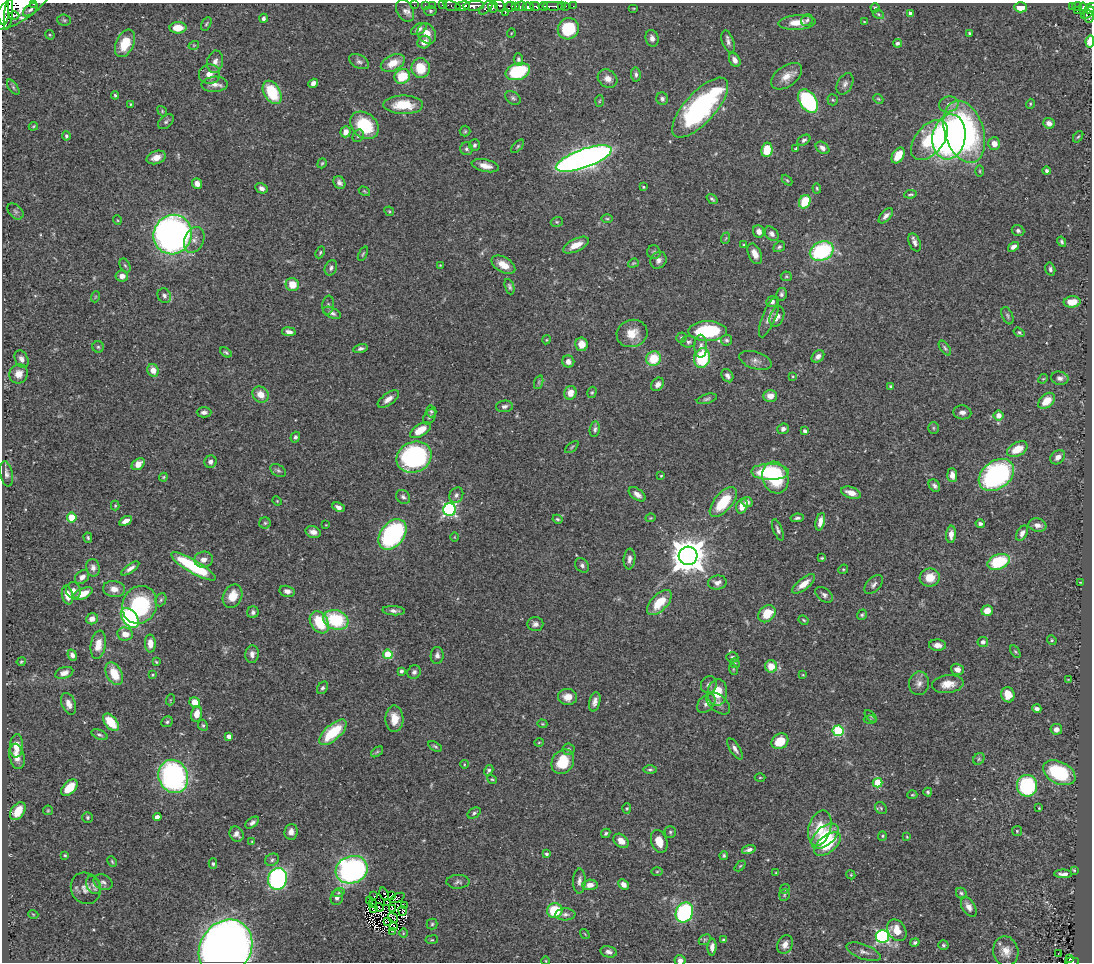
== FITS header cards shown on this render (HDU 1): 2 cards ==
NAXIS1  =                 1090
NAXIS2  =                  960

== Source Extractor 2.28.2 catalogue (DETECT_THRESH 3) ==
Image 1090 x 960 px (HDU 1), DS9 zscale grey, 1 PNG px = 1 image px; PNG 1094 x 964 px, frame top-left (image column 1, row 960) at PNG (2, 3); each listed source drawn as its Kron ellipse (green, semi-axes under 4 px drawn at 4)
Background 0.437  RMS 0.021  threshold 0.0617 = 3 sigma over >= 5 px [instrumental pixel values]
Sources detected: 472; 7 with non-positive FLUX_AUTO (blend fragments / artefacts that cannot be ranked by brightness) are neither listed nor drawn; the other 465 listed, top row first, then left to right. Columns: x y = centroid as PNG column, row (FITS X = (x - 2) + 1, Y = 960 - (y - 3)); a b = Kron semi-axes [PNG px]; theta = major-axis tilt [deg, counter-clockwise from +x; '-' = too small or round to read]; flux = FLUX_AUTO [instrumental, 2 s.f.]
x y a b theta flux
34 4 3 2 - 75
414 5 2 2 - 6.8
425 5 2 2 - 5.4
432 5 2 2 - 8.2
442 5 3 2 - 15
22 6 36 13 35 2300
452 6 9 4 -16 30
463 6 7 4 7 440
474 6 10 5 5 590
500 6 7 4 -63 150
516 6 3 3 - 51
521 6 6 4 3 86
535 6 5 3 - 130
543 6 4 3 - 150
553 6 10 3 -1 330
562 6 3 2 - 37
565 6 3 3 - 26
573 6 2 2 - 4.1
1077 6 5 3 - 77
486 7 9 4 46 97
493 7 6 4 -74 140
510 7 5 5 - 73
528 7 5 4 - 390
1020 7 6 5 - 23
1072 7 3 2 - 15
1083 7 4 3 - 48
3 8 17 6 90 1400
634 8 5 3 - 1.2
875 8 4 4 - 2.1
1090 8 6 4 37 140
30 10 8 5 41 4.1
405 11 12 8 -61 6.5
430 11 6 5 - 2.2
1077 11 2 2 - 3.9
8 13 16 4 83 960
505 13 3 2 - 6.5
910 13 4 3 - 4.7
1088 13 7 3 41 160
878 14 6 4 -32 1.8
14 15 5 2 - 120
1089 16 6 4 -88 130
263 18 4 4 - 4.1
64 20 7 5 -4 2.9
807 20 6 5 - 3.1
797 22 18 7 3 21
864 22 3 3 - 1.3
206 24 7 4 60 2.1
178 28 8 6 1 23
419 29 8 5 29 5.5
568 29 11 10 - 74
427 33 11 8 -58 13
511 33 5 3 - 1.1
970 33 4 3 - 3.6
50 35 5 4 - 1.6
652 38 8 6 -73 6.3
1090 41 6 4 82 17
424 42 7 6 - 13
728 42 11 5 -71 5.8
125 43 14 9 64 36
898 43 4 3 - 3
194 45 5 3 - 1.3
518 59 6 4 -85 3.1
735 60 7 5 -60 7.3
215 62 11 8 80 7.9
359 62 11 6 -27 4.7
393 63 13 7 25 22
421 68 10 9 - 32
518 72 12 8 18 100
210 74 10 10 - 13
636 74 7 5 -84 3.9
402 76 8 7 - 48
787 76 17 10 36 16
608 79 10 8 -36 11
313 83 5 4 - 6.1
215 84 13 7 3 9.8
845 84 11 7 61 5.8
13 87 9 4 -55 3
272 92 12 8 -60 63
115 95 4 3 - 1.9
513 98 8 6 -37 3.3
662 99 6 6 - 4.3
878 99 5 4 - 1.6
833 100 5 5 - 2
599 101 6 4 87 1.7
808 101 13 8 -56 190
131 104 4 3 - 1.5
949 104 10 8 10 7.6
1030 104 5 3 - 1.4
403 105 20 9 0 38
700 108 38 15 48 280
162 111 6 4 -51 2
166 122 9 6 42 3.6
1049 123 6 5 - 7
364 125 16 12 -41 68
33 126 5 3 - 1.5
465 131 5 5 - 2.1
346 132 5 5 - 10
964 132 32 19 -72 260
66 136 4 4 - 2.7
358 136 6 5 - 2.7
949 137 22 16 80 610
1078 137 6 4 53 2
804 140 7 5 33 3.4
929 140 23 14 50 64
994 144 6 6 - 12
474 145 6 5 - 3.2
518 146 8 4 48 2.4
822 148 7 5 -37 6.7
466 149 6 6 - 3.4
796 149 4 3 - 2.1
767 150 7 5 83 35
898 155 9 5 58 23
156 157 10 6 19 11
584 158 29 9 20 1000
322 163 5 3 - 1.6
485 166 14 6 -12 12
980 171 6 4 -89 1.7
1047 171 4 4 - 3.2
787 180 6 4 -45 1.7
339 183 7 5 -54 5
197 184 5 5 - 7.8
643 187 3 3 - 1.5
261 188 6 5 - 5.3
817 188 5 4 - 1.8
364 191 6 3 -32 1.6
910 194 6 3 8 2.1
712 199 6 4 -37 2.5
805 202 7 5 65 39
15 211 9 6 -45 3.1
389 211 5 4 - 1.6
886 216 9 5 48 5.9
607 219 6 3 -1 1.7
117 220 5 3 - 1.2
557 222 6 4 18 2
1018 230 6 5 - 4
759 231 6 5 - 8.9
772 234 8 6 -48 5.6
173 235 20 19 - 730
726 238 6 3 71 1.5
194 240 13 9 67 10
915 242 9 5 -68 5.7
1062 242 5 4 - 2.4
576 245 14 6 26 18
744 245 3 3 - 1.4
779 247 6 5 - 2.7
1013 247 6 4 37 6.9
822 251 12 9 23 140
320 252 6 4 64 1.9
654 252 7 6 - 3.3
363 254 8 3 65 1.7
755 254 11 6 -66 12
658 260 9 7 50 6.3
633 263 5 4 - 1.6
125 265 7 5 -61 2.6
440 265 4 3 - 1.1
503 265 13 7 -31 17
331 268 8 6 65 4.1
1050 269 6 5 - 3.2
122 276 6 5 - 8.1
786 276 5 5 - 1.8
292 284 7 6 - 23
510 287 8 4 -71 2.9
781 294 6 5 - 3.4
164 296 7 6 - 4.8
95 297 5 3 - 1.2
772 302 6 5 - 4.4
1072 302 8 5 3 18
328 305 9 5 83 3.4
332 313 10 5 -25 5.4
1007 316 9 5 -68 2.9
769 317 21 6 68 11
777 317 10 7 67 8.9
708 331 19 10 0 110
289 332 7 4 -8 6.2
1019 332 6 4 -34 2.3
632 333 15 13 14 22
682 338 5 5 - 2.2
546 340 4 3 - 1.4
726 340 5 5 - 2.7
688 342 8 6 2 3.4
581 344 7 6 - 15
701 346 11 6 89 7.3
98 347 5 5 - 2.6
360 348 7 4 12 3.7
945 348 8 4 -54 2.8
226 352 6 4 -36 2.3
818 356 7 5 42 6.6
702 358 10 8 78 83
22 359 9 6 -63 6.8
654 359 7 7 - 41
755 360 17 8 -17 8.3
568 362 6 6 - 8.1
153 370 6 5 - 14
19 374 10 9 - 12
727 376 7 5 -56 4.8
793 376 4 3 - 1.3
1060 378 9 6 -12 5.5
1043 379 5 4 - 1.4
539 382 7 4 72 2.4
658 384 7 5 50 8
890 386 4 3 - 1.7
592 392 6 4 74 2.1
570 393 7 6 - 15
261 394 9 7 -45 16
770 396 7 6 - 11
388 399 12 6 36 10
707 399 10 4 16 3.5
1047 401 10 6 42 22
504 406 8 6 4 4
431 411 6 5 - 2.3
204 412 7 5 -1 4.3
962 412 9 7 -4 6.4
998 415 5 5 - 14
430 417 8 5 61 3.5
933 428 6 5 - 2.4
595 429 8 5 82 3.5
783 429 6 5 - 4.5
420 430 12 6 33 25
805 431 4 4 - 4
295 437 5 5 - 3.2
572 447 8 4 37 1.9
1017 449 11 7 28 24
414 457 18 15 26 230
1058 457 8 6 41 8.5
210 462 6 6 - 5.2
138 464 7 5 38 14
278 470 8 5 -35 3.3
770 472 19 8 -1 130
6 474 13 6 -79 5.4
952 475 7 5 -85 8.5
996 475 19 14 36 260
661 476 4 3 - 1.6
163 477 4 3 - 1.5
775 478 16 12 -71 67
934 486 7 5 -54 4.2
851 493 10 5 -18 13
637 494 9 5 -36 7.7
456 495 8 6 60 5
403 497 8 6 -45 4.2
277 501 5 4 - 1.3
723 502 18 9 50 51
747 502 6 5 - 5.2
115 506 5 4 - 1.6
742 506 8 5 72 15
338 507 6 4 -24 5.7
450 510 6 6 - 280
72 517 5 5 - 48
650 518 5 3 - 1.4
797 518 6 4 10 3.3
557 519 5 4 - 2.3
126 521 7 4 31 8.3
820 522 9 4 75 9.5
265 523 6 6 - 2.5
980 524 4 4 - 3.1
326 525 3 2 - 0.83
1037 525 9 6 -14 8.4
778 530 11 4 -68 3.7
313 532 8 5 -16 7.8
1022 533 8 5 61 6.5
392 534 17 11 51 210
951 534 8 5 86 9.9
454 537 5 3 - 1
88 538 5 3 - 2.2
688 556 9 9 - 3100
822 558 4 3 - 1.8
629 559 10 6 85 6.2
204 560 9 8 - 10
998 562 11 7 21 72
582 565 8 6 -48 4.1
193 566 25 6 -30 110
93 568 9 6 -79 6.4
130 568 10 4 34 7
843 569 5 4 - 1.7
82 577 8 6 42 7
930 577 10 9 - 23
1080 582 3 2 - 0.72
717 583 9 7 8 8.3
804 584 14 5 38 16
874 585 11 6 46 5.2
114 589 11 8 -9 11
73 590 8 7 - 6.3
287 591 8 5 -14 6
83 594 10 5 23 20
68 595 9 5 -79 16
824 595 10 6 -38 5
233 596 12 9 65 22
161 600 7 5 68 2.6
659 602 15 8 45 37
140 605 19 17 64 120
394 611 11 4 -4 5.4
987 611 5 5 - 14
253 612 6 5 - 3.8
767 614 9 7 43 31
862 615 5 4 - 2.3
130 618 11 7 -52 170
92 619 6 5 - 9.7
336 620 13 9 -16 85
804 620 5 3 - 1.5
319 622 12 8 -58 49
535 624 8 7 - 5.5
125 634 8 6 -9 13
1052 640 5 4 - 1.8
983 642 5 5 - 5.1
150 643 9 5 -88 12
98 645 14 7 80 19
937 645 8 5 -5 8.5
1015 651 7 4 -57 1.9
252 654 9 6 84 7
388 654 5 4 - 64
72 655 6 4 -68 6.8
437 655 8 6 88 5.1
732 657 6 5 - 2.5
21 662 5 4 - 1.9
156 662 4 3 - 1.7
735 663 5 4 - 1.8
771 666 6 6 - 21
733 669 6 3 -72 1.6
957 669 6 5 - 7.1
401 671 4 3 - 3
414 672 7 6 - 4.3
64 673 9 5 18 7.6
114 674 12 7 -63 30
153 675 4 3 - 1.3
803 675 4 2 - 1.1
1068 679 4 3 - 1
919 683 12 10 81 8.3
948 684 16 9 6 16
709 685 9 7 58 5.6
322 688 7 5 57 2.9
717 692 13 9 84 29
1008 695 7 6 - 20
567 697 9 8 - 14
170 700 5 3 - 1.2
195 702 6 5 - 18
595 702 10 5 77 7
706 703 11 7 47 6.8
718 703 14 8 -41 7.7
69 704 11 7 -69 9.6
1037 709 5 4 - 5.4
197 714 8 5 79 15
871 716 8 3 -45 1.4
394 719 13 9 -88 18
870 719 6 4 -1 1.8
111 722 10 6 -50 40
167 722 6 5 - 2.5
542 724 5 4 - 1.5
203 725 6 4 -66 2.3
1056 729 6 5 - 6.9
838 731 5 5 - 130
333 732 17 7 42 62
99 735 8 4 -24 3.1
229 736 4 4 - 7.4
780 741 9 7 35 37
539 742 5 3 - 1.3
16 746 12 6 86 17
435 746 7 4 -31 2.2
568 749 6 6 - 3.1
735 749 12 5 -57 5.8
377 752 7 3 37 2
17 756 13 7 -77 12
979 759 6 5 - 2.7
563 762 13 10 59 44
464 764 4 3 - 1.2
650 769 7 4 0 2.5
489 770 5 4 - 2.8
1059 773 17 11 -27 89
173 776 17 14 -68 320
760 777 5 3 - 1.4
492 779 5 4 - 1.7
878 783 5 4 - 56
1027 786 11 10 - 160
69 788 10 6 45 29
928 792 4 3 - 2.3
912 795 5 3 - 1.6
627 808 5 4 - 1.7
881 808 6 5 - 2.7
1039 808 3 3 - 1.2
48 810 5 4 - 1.5
18 811 10 6 54 21
474 813 7 5 31 3.1
88 817 5 5 - 2.3
157 817 4 4 - 10
252 823 8 4 38 4.7
820 828 18 11 74 32
1017 831 5 5 - 1.6
291 832 8 6 84 8.4
670 832 5 5 - 2.6
606 833 5 4 - 2.5
236 834 8 6 -55 6.8
825 836 16 9 41 50
882 836 5 4 - 1.7
907 837 4 3 - 1.3
621 841 8 6 -42 12
659 841 12 8 -72 18
252 842 4 3 - 1
827 844 16 8 38 59
749 850 7 3 17 4.5
546 854 4 3 - 2.4
65 855 3 3 - 1.4
724 855 4 4 - 2.2
272 860 7 6 - 3.4
112 862 6 3 -63 1.6
213 864 5 4 - 2.3
740 866 6 4 43 1.6
352 870 16 13 19 390
1074 870 4 4 - 1.6
657 871 6 4 1 1.8
776 873 4 3 - 1.3
1063 874 9 3 -1 5.5
851 875 5 3 - 1.3
278 879 11 9 77 270
579 881 12 6 87 6
103 882 10 7 -25 5
458 882 11 7 1 4.4
94 885 9 7 -61 5.5
590 885 8 5 4 9.6
623 885 6 4 -42 8
86 888 16 14 -57 13
785 889 5 4 - 1.8
339 893 6 3 18 2.1
961 893 6 5 - 2.5
384 894 7 3 -71 0.46
784 895 6 5 - 2.4
374 896 2 2 - 1.5
392 896 3 2 - 0.62
337 898 7 6 - 6.3
397 898 8 2 26 2.2
370 900 3 2 - 0.64
372 903 3 2 - 1.6
387 903 4 2 - 1.1
405 905 3 2 - 1.2
379 907 4 2 - 0.65
969 907 11 6 -58 8.1
373 908 4 2 - 0.95
392 909 3 2 - 1.6
403 911 5 2 - 0.77
555 911 8 7 - 61
684 913 10 8 66 200
33 914 5 3 - 1.1
565 914 10 6 3 5.2
393 918 5 2 - 2.4
387 922 3 2 - 1.4
432 924 5 5 - 2.2
394 927 4 3 - 0.8
897 930 11 8 -56 21
392 931 4 2 - 0.62
403 933 5 3 - 1.2
585 934 5 3 - 1.2
882 936 6 6 - 250
432 940 6 3 7 1.6
705 940 6 4 31 2.3
724 940 4 3 - 2.1
915 943 5 4 - 2.8
785 944 9 7 62 8.1
943 945 5 5 - 2.7
712 947 8 4 88 6.9
225 948 30 25 55 1700
1006 951 15 12 -76 16
608 952 8 5 -14 5.4
863 952 18 7 -21 8
1058 953 3 2 - 1.3
1070 959 3 2 - 17
680 960 6 5 - 5.6
546 961 4 3 - 1
1072 962 7 3 2 69
At the frame edge (FLAGS 8, measured only in part): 9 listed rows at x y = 34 4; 22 6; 3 8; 1090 8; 1090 41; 225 948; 680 960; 546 961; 1072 962
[7 non-positive-flux detections neither listed nor drawn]